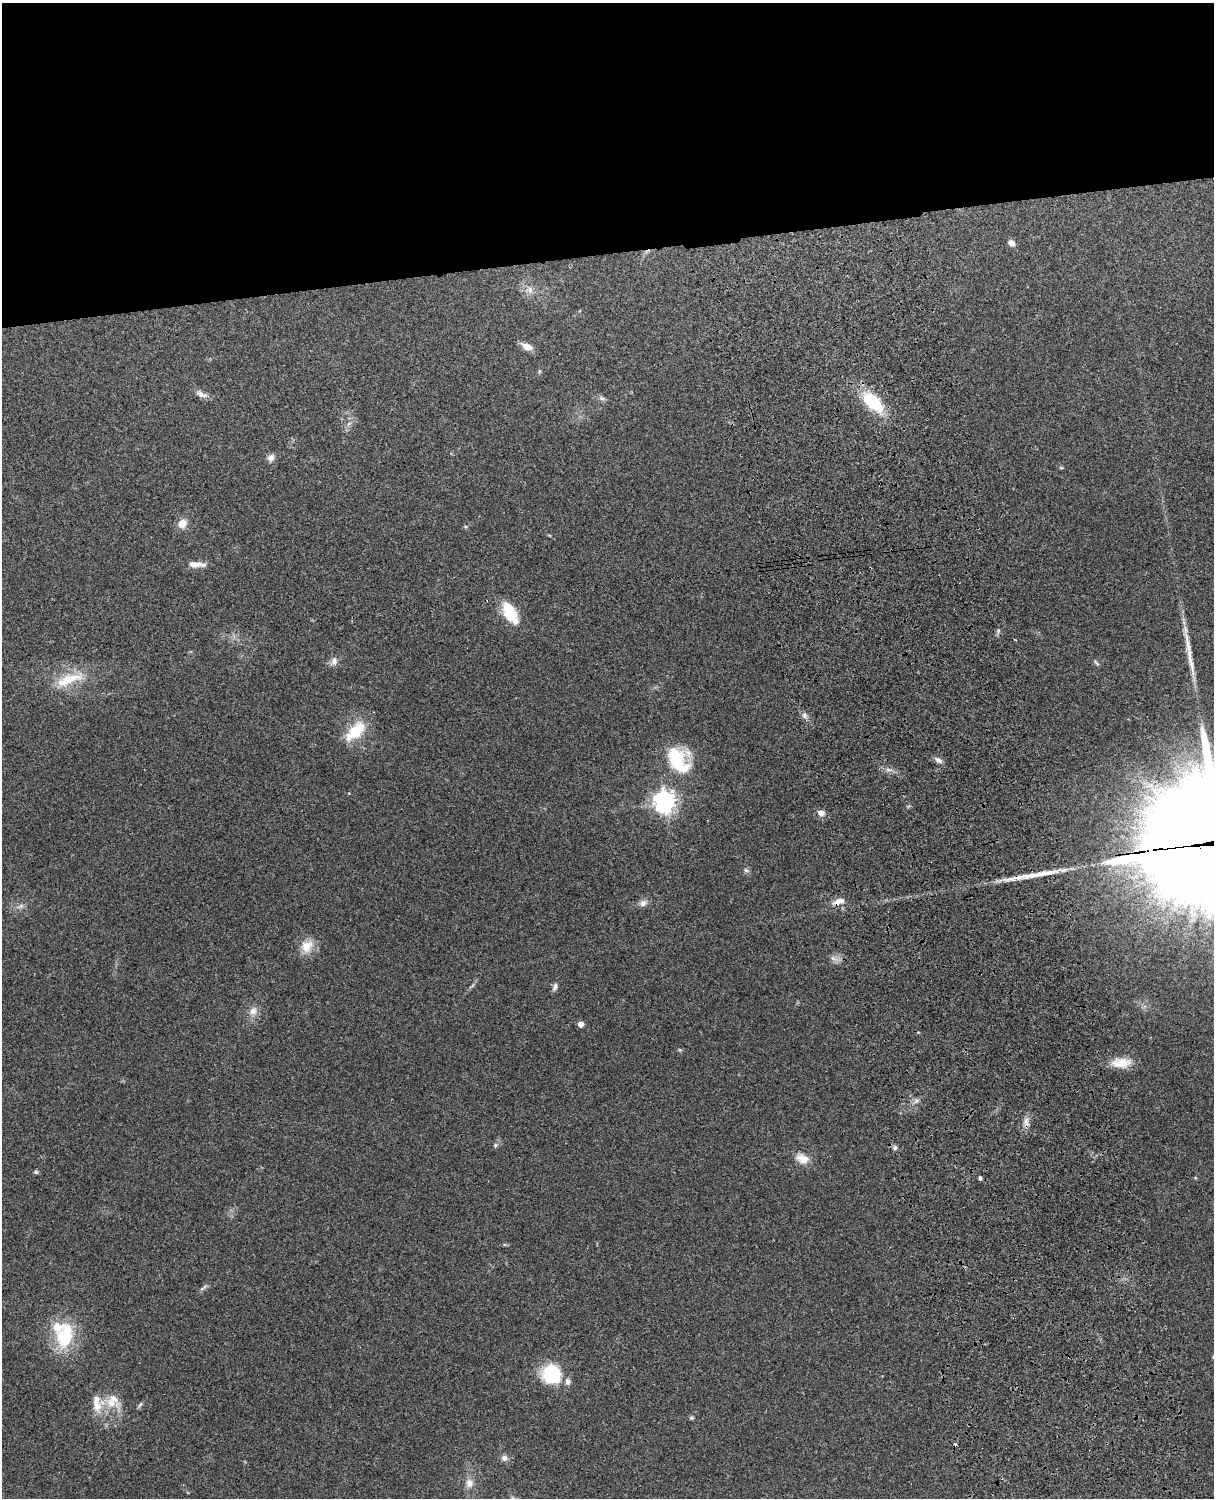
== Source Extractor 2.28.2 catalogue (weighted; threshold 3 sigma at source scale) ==
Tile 2 of 4 x 3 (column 2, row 1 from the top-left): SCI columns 1331-2542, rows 3156-4651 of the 5088 x 4928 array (HDU 1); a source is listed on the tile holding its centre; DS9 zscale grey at full resolution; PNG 1216 x 1500 px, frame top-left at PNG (2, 3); no overlay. Shown black and unused: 17% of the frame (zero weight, under 3 of 4 exposures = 6% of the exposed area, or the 3 px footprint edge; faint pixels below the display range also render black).
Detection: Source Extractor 2.28.2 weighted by HDU 2 'WHT'; one run over the whole footprint, this tile lists its part. Background 0.24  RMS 0.0087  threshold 0.0389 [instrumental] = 3 sigma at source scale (4.5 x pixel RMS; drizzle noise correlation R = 1.50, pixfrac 1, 0.05/0.05 arcsec/px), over >= 5 px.
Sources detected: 59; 1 inside a brighter object's white glare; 1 cosmic-ray / hot-pixel residue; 2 long thin detections or spike segments (spike, bleed or trail) — not listed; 2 inside a brighter listed object's ellipse — not listed separately; the other 53 listed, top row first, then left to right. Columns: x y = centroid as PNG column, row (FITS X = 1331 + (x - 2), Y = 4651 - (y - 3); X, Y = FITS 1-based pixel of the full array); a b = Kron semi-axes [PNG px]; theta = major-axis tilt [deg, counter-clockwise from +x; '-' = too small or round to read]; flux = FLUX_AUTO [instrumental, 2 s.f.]
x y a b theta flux
1011 243 8 6 -28 4
530 290 11 6 -80 4.2
527 347 11 7 -27 9
539 371 6 4 89 1.1
201 394 15 7 -25 4.8
602 398 9 5 -19 2.2
873 402 27 14 -45 43
349 423 7 4 20 1.7
271 458 10 9 - 4
1061 468 6 3 17 0.83
182 524 10 9 - 8.7
465 526 6 3 -19 1
195 564 18 8 -3 7.5
510 613 28 13 -60 25
1190 656 38 6 -85 14
334 661 13 8 68 4.5
1096 663 11 3 -45 1.4
69 679 45 13 21 27
804 715 8 7 - 3.2
355 731 29 14 45 29
678 760 31 21 -59 49
938 760 12 6 -35 3.3
349 793 3 3 - 0.57
664 802 8 7 - 590
821 813 8 6 -15 5
746 870 8 5 -30 1.9
837 901 13 8 27 6.5
643 903 10 8 22 4.4
21 906 10 5 33 2.8
307 946 19 14 58 13
834 958 11 5 -22 3.5
555 987 11 6 73 3.1
253 1011 13 10 63 6.4
581 1024 5 4 - 6.3
918 1032 5 3 - 0.67
1121 1063 25 12 1 16
917 1101 7 4 45 2.2
1026 1122 16 7 88 5.3
495 1145 6 5 - 1.4
895 1148 7 5 90 2
802 1158 18 13 -27 9.9
36 1172 6 5 - 1.4
980 1178 4 4 - 2
203 1288 13 4 33 2.2
65 1336 32 19 79 45
551 1373 17 16 - 54
568 1382 9 7 87 3.5
111 1403 16 12 -42 14
97 1404 26 11 -84 14
140 1404 8 5 61 1.6
692 1418 6 5 - 1.3
504 1458 8 8 - 3.4
469 1483 12 10 -74 6.4
Overlapping masked pixels (flux is a lower limit): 2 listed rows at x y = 837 901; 1026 1122